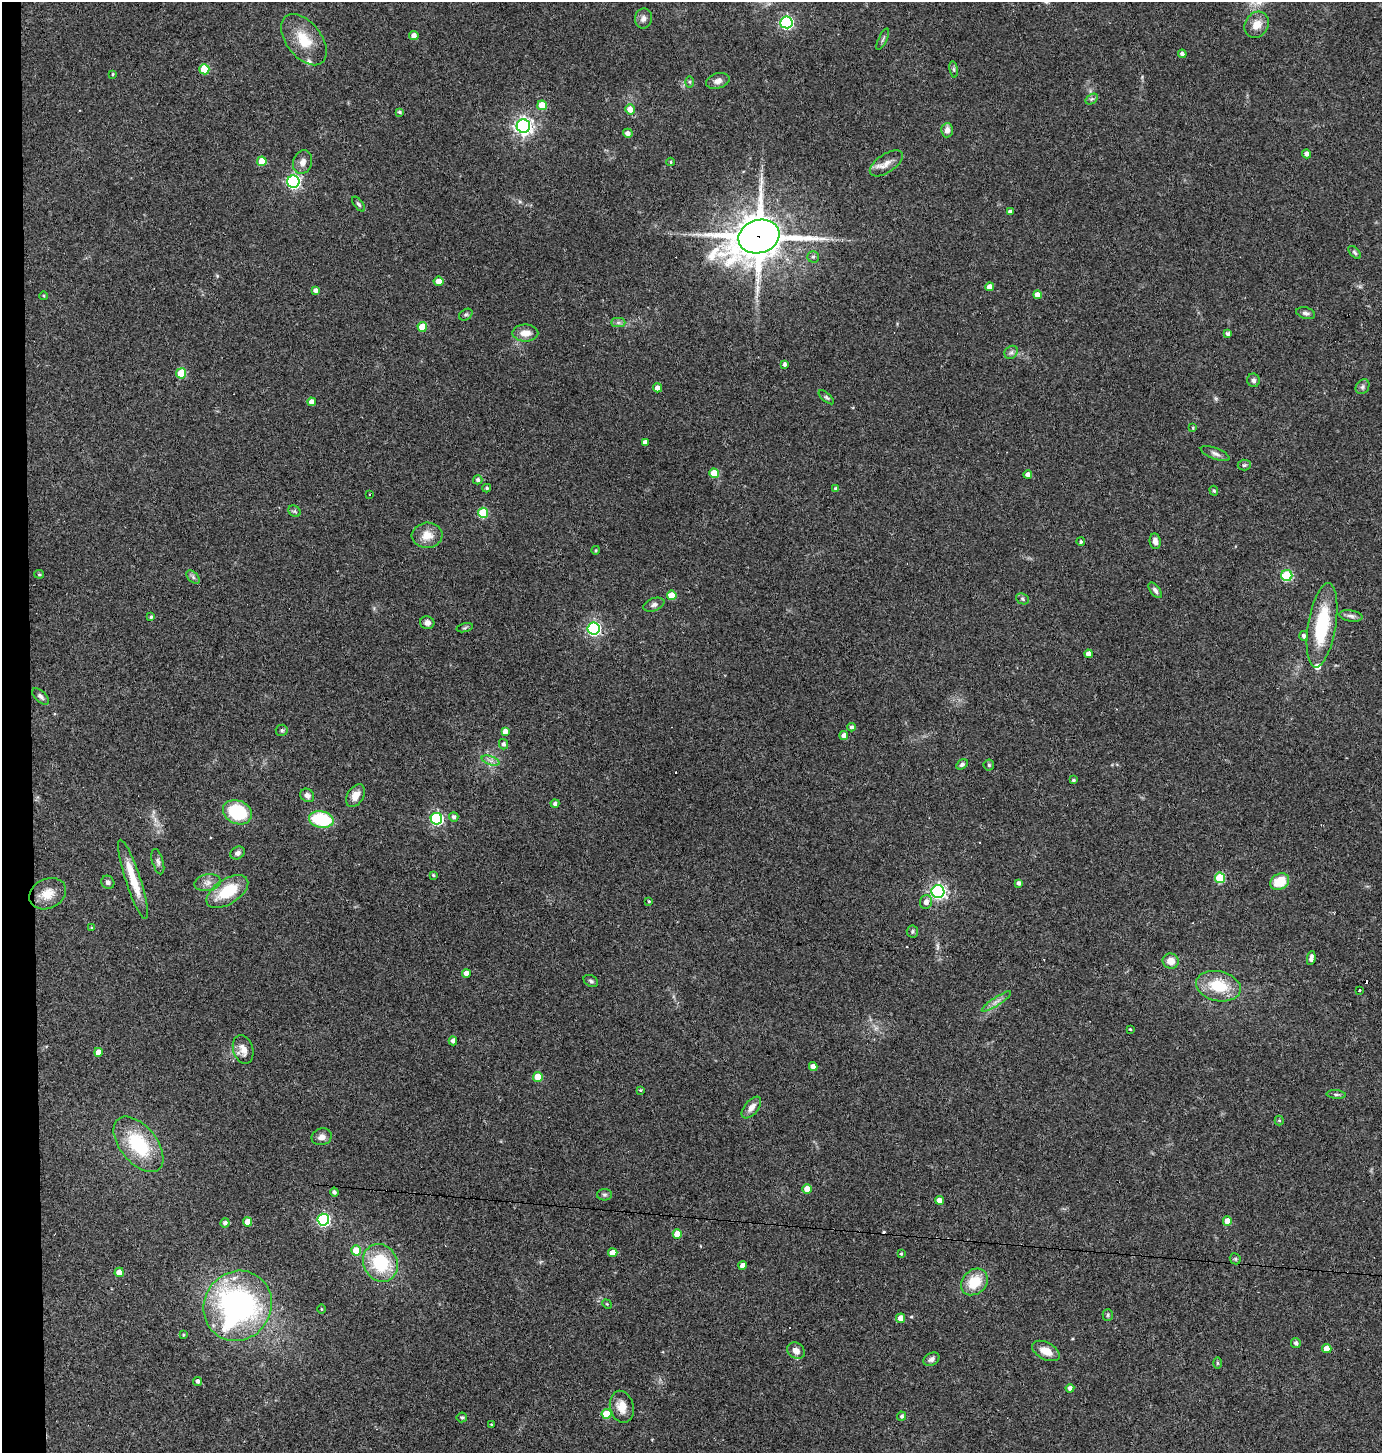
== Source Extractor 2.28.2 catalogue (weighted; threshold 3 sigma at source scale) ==
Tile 4 of 3 x 3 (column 1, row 2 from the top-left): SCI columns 139-1518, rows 1451-2901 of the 4378 x 4351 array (HDU 1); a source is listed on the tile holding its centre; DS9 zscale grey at full resolution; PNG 1384 x 1455 px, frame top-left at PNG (2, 2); each listed source drawn as its Kron ellipse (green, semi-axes under 4 px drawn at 4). Shown black and unused: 2% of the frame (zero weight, under 3 of 4 exposures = <1% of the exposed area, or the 3 px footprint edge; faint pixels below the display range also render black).
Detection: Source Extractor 2.28.2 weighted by HDU 2 'WHT'; one run over the whole footprint, this tile lists its part. Background 0.0726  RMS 0.0056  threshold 0.0253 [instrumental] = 3 sigma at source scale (4.5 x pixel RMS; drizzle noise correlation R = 1.50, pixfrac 1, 0.05/0.05 arcsec/px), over >= 5 px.
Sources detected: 181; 7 cosmic-ray / hot-pixel residue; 2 long thin detections or spike segments (spike, bleed or trail) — neither listed nor drawn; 3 inside a brighter listed object's ellipse — not listed separately; the other 169 listed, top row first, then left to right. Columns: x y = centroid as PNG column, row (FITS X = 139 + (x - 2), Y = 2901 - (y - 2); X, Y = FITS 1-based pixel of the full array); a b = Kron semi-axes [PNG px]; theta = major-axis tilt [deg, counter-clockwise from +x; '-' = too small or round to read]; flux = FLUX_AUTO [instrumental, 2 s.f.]
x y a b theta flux
643 18 10 8 79 2.6
786 22 6 6 - 99
1257 25 14 11 55 6
414 35 5 4 - 3
883 39 12 2 65 1.1
304 40 29 17 -52 15
1182 54 4 4 - 1.7
204 69 5 5 - 20
954 69 8 4 -81 1.1
113 74 3 3 - 0.57
718 81 12 7 15 3
690 82 6 4 -89 0.7
1092 99 7 4 34 1
542 105 5 5 - 10
630 109 5 5 - 5.3
400 112 4 3 - 0.98
523 126 7 6 - 240
947 130 7 6 - 2.8
628 133 5 4 - 2.4
1307 154 4 4 - 2.2
262 161 5 4 - 12
303 162 12 9 72 3.6
671 162 4 3 - 0.6
886 163 19 9 34 5.1
293 182 6 6 - 110
359 204 8 4 -52 1.1
1010 212 4 4 - 1.8
759 237 21 16 16 1900
1355 252 8 4 -46 1.1
813 257 5 5 - 1.2
438 281 5 4 - 3.9
989 287 4 4 - 3.5
316 290 4 4 - 2.2
1037 295 4 4 - 3.9
44 296 4 3 - 0.47
1306 313 9 5 -15 1.7
466 315 7 5 32 1
618 323 7 4 0 1.2
422 327 5 4 - 13
525 333 13 8 -1 5.6
1228 333 4 4 - 1.8
1011 352 7 6 - 1.4
785 364 4 3 - 1.5
181 373 5 5 - 25
1253 380 7 6 - 1.6
1362 387 8 6 54 1.4
657 388 4 4 - 2.8
826 397 9 4 -40 1.1
312 402 4 4 - 4.2
1193 428 4 3 - 0.54
645 442 4 4 - 2.3
1215 454 15 5 -21 2.2
1244 465 6 5 - 1
714 473 5 5 - 13
1028 474 4 4 - 2.9
478 480 5 4 - 1.3
487 488 4 3 - 0.97
836 488 4 4 - 1.3
1214 491 5 4 - 0.8
369 495 3 2 - 0.51
295 511 7 5 -34 0.89
483 513 5 5 - 26
427 535 15 12 6 7.3
1155 541 8 5 -83 2.5
1081 542 4 4 - 0.91
596 550 4 3 - 0.5
39 574 5 4 - 0.66
1287 575 5 5 - 41
193 577 8 5 -46 1.2
1155 590 9 5 -52 1.6
672 595 5 5 - 10
1022 599 7 5 -24 0.96
654 605 11 6 20 1.9
1351 616 11 5 -9 2
151 617 3 3 - 0.99
427 623 7 6 - 2.5
1322 625 42 14 81 35
465 628 8 3 14 0.79
594 629 6 6 - 120
1304 636 4 4 - 1.5
1089 654 4 4 - 2.4
41 697 10 5 -44 1.7
851 727 4 4 - 1.4
282 730 6 5 - 1
505 731 4 4 - 3
844 735 4 4 - 2.6
504 744 5 4 - 1.7
491 761 9 4 -19 1.7
962 764 6 4 29 1.2
989 765 5 5 - 0.74
1073 780 4 3 - 0.94
307 795 7 6 - 1.8
356 796 12 8 57 5.6
555 804 4 4 - 1.3
237 812 15 11 -25 26
454 817 5 4 - 1.5
321 819 12 8 -11 32
436 819 6 5 - 78
238 853 7 6 - 1.8
158 862 13 5 -74 1.8
433 875 4 3 - 0.64
1220 878 5 5 - 27
133 879 41 7 -72 15
108 882 7 6 - 1.5
1280 882 10 7 29 13
208 883 13 8 11 3.5
1019 883 4 4 - 1.8
227 892 23 12 33 20
938 892 6 6 - 170
48 894 19 14 25 8.4
649 901 3 3 - 0.58
926 902 7 6 - 2.8
91 928 3 3 - 0.55
912 931 6 6 - 0.96
1311 958 7 4 81 2.5
1171 961 8 7 - 5
466 973 4 4 - 4.2
591 981 8 5 -30 1.3
1218 986 22 15 -12 19
1359 990 3 2 - 0.77
996 1001 17 3 33 2.4
1130 1029 3 3 - 0.46
453 1041 4 4 - 2.2
243 1049 15 10 -72 4.8
98 1052 4 4 - 5.7
813 1067 4 4 - 3.6
538 1077 5 5 - 13
640 1090 4 4 - 0.54
1336 1094 9 4 -5 1.2
751 1107 13 7 51 3.7
1279 1120 5 4 - 0.75
322 1137 10 8 18 3.1
138 1144 32 18 -51 34
807 1189 4 4 - 5.6
334 1192 4 4 - 1.5
605 1195 7 5 0 1.2
939 1200 4 4 - 4.1
323 1220 6 6 - 91
1227 1221 5 4 - 5.6
247 1222 4 4 - 7.1
225 1223 5 4 - 1.6
677 1234 4 4 - 9.6
356 1250 5 5 - 10
613 1253 4 4 - 6.5
901 1254 4 3 - 0.63
1235 1259 6 5 - 0.76
380 1263 19 17 -61 29
743 1265 4 4 - 3.3
119 1272 4 4 - 7.7
974 1282 15 12 44 14
607 1304 5 4 - 0.51
238 1306 36 33 55 150
321 1309 5 3 - 0.49
1108 1315 5 5 - 0.81
901 1318 5 4 - 4.8
183 1335 3 3 - 0.52
1296 1343 5 4 - 1.8
1327 1349 5 4 - 5.2
796 1351 9 7 -36 4.2
1046 1351 15 8 -27 7
931 1359 8 6 29 1.8
1217 1363 6 4 -89 0.66
198 1381 4 4 - 1.5
1070 1388 4 4 - 2.1
622 1407 16 12 -76 7.2
606 1414 5 5 - 16
902 1416 5 4 - 1.2
462 1417 5 5 - 0.99
491 1424 3 2 - 0.39
Overlapping masked pixels (flux is a lower limit): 1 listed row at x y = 759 237
Isophote crosses this tile's border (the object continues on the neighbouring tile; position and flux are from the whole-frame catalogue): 1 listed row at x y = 1257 25